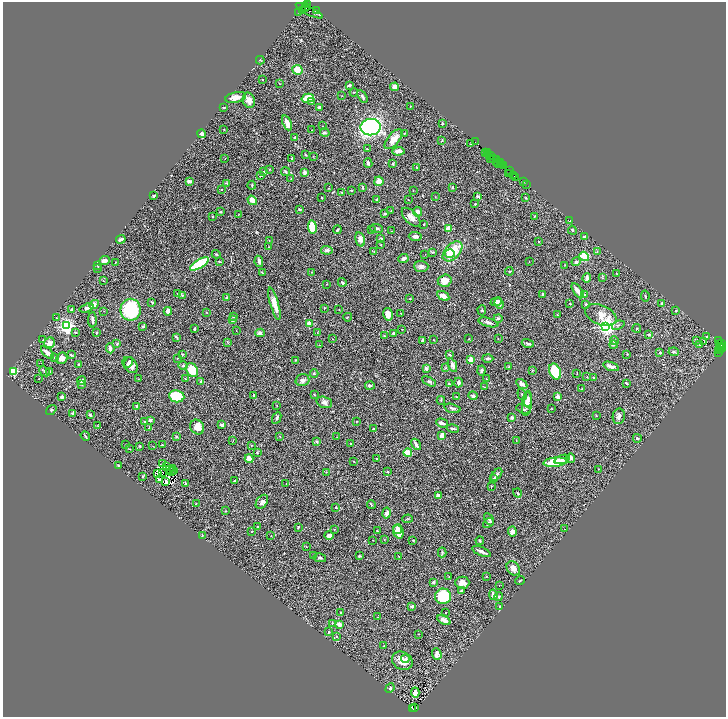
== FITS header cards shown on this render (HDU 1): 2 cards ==
NAXIS1  =                 1447
NAXIS2  =                 1429

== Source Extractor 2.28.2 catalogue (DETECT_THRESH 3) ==
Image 1447 x 1429 px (HDU 1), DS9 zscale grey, zoomed out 1/2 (1 PNG px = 2 x 2 image px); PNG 728 x 719 px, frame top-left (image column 2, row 1429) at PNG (3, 2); each listed source drawn as its Kron ellipse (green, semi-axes under 4 px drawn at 4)
Background 0.81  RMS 0.027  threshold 0.0811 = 3 sigma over >= 5 px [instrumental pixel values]
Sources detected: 488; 66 cannot appear on this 1/2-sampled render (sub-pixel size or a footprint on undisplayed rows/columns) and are neither listed nor drawn; the other 422 listed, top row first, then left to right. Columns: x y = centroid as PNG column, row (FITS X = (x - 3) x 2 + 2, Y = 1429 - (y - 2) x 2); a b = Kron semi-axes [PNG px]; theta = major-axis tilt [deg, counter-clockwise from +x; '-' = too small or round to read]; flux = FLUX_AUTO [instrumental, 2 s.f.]
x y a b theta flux
307 4 2 2 - 48
306 6 2 1 - 130
306 8 2 1 - 270
303 10 3 2 - 360
309 11 15 3 -26 190
316 11 2 1 - 26
299 12 2 1 - 29
260 60 4 2 - 3.4
297 70 5 4 - 88
262 80 2 2 - 2.1
279 83 3 2 - 2.2
349 85 4 2 - 10
395 87 4 4 - 27
354 92 4 2 - 4
342 96 2 2 - 2.3
362 96 7 3 -58 9.9
236 97 10 5 12 42
308 98 6 3 14 220
249 100 8 6 -70 38
312 102 4 3 - 5
410 106 2 1 - 2
319 107 3 2 - 9.5
224 108 2 2 - 5
287 123 8 3 -67 44
442 123 2 2 - 9.4
323 126 2 1 - 1.2
371 127 10 8 7 1300
224 129 2 2 - 2.4
312 130 2 2 - 2.2
325 133 5 3 - 7
404 133 2 2 - 2.9
202 134 4 3 - 19
295 138 3 3 - 12
394 139 12 6 49 49
442 140 3 2 - 6.2
475 142 2 1 - 22
471 144 3 2 - 2.4
367 149 2 2 - 4.3
398 151 6 3 6 18
485 153 2 1 - 14
488 153 2 1 - 30
489 154 3 2 - 84
305 155 2 2 - 5.7
313 156 2 2 - 1.9
490 156 2 1 - 69
292 158 3 2 - 5.2
491 158 3 2 - 73
494 158 2 1 - 31
225 159 2 1 - 1.1
497 160 3 2 - 65
497 162 4 2 - 110
368 163 5 3 - 8
501 163 2 1 - 16
393 164 4 2 - 6.6
498 164 3 1 - 35
501 165 3 1 - 12
504 165 2 2 - 60
417 167 3 2 - 4.2
269 169 2 2 - 3.3
509 170 2 1 - 19
286 171 5 3 - 8.6
264 172 3 3 - 6.6
305 172 3 3 - 25
508 173 2 1 - 49
261 176 4 2 - 3.2
514 176 2 1 - 50
516 178 4 1 - 64
291 179 2 2 - 2.1
189 181 4 3 - 18
379 181 5 4 - 27
523 181 2 1 - 23
226 183 4 2 - 3.6
526 184 2 1 - 54
252 185 4 3 - 5
363 187 3 2 - 7
452 187 3 3 - 7.8
328 188 2 1 - 1.7
222 190 2 2 - 2.2
352 190 2 2 - 3.8
413 190 2 2 - 1.9
342 192 3 2 - 3.2
154 196 3 2 - 5.1
478 196 3 2 - 10
435 197 2 1 - 1.6
321 198 2 2 - 3.1
526 198 3 2 - 3.2
377 199 3 3 - 5.2
408 199 2 1 - 2.1
252 200 5 4 - 38
475 204 2 1 - 4.5
299 209 4 3 - 5
391 211 3 2 - 1.9
221 212 3 3 - 4.5
418 212 5 4 - 16
385 214 4 3 - 6
239 215 2 2 - 1.8
213 216 2 2 - 10
534 216 3 2 - 2.2
411 217 12 6 -45 34
570 221 3 2 - 5.8
424 224 2 1 - 2.6
312 227 7 4 -81 110
376 228 7 4 -10 11
448 229 2 2 - 130
337 230 4 3 - 5.4
372 230 3 2 - 3.2
572 230 4 3 - 5.7
392 231 2 2 - 1.4
415 236 6 4 -2 15
584 237 3 3 - 10
121 239 5 2 - 17
360 239 7 4 -75 27
381 239 3 2 - 7
269 241 2 1 - 1.4
538 241 3 2 - 2.5
381 245 2 1 - 2.8
269 247 3 2 - 1.7
327 250 6 4 -7 12
452 251 12 7 45 130
374 252 2 2 - 1.9
433 252 3 2 - 3.8
597 252 3 3 - 4.5
450 253 5 3 - 26
216 254 4 3 - 5.2
425 254 2 1 - 4.2
584 256 5 4 - 85
403 258 5 3 - 17
104 261 5 3 - 37
219 261 3 2 - 3
259 261 5 4 - 14
529 261 3 2 - 2.1
115 262 2 2 - 2.3
576 262 4 4 - 11
199 264 11 4 31 200
565 265 3 2 - 1.7
98 266 3 2 - 7.4
421 266 7 5 -3 17
98 269 2 2 - 3.9
509 271 4 3 - 4.3
312 272 3 2 - 2.2
262 273 3 2 - 4.2
616 273 2 2 - 2.4
587 278 4 3 - 27
602 278 3 2 - 3.1
104 281 3 2 - 1.7
445 281 7 6 - 60
342 282 4 2 - 9.8
327 284 2 1 - 1.9
578 291 8 3 -56 48
178 294 2 2 - 3.2
542 294 4 2 - 7.7
584 294 2 2 - 4.5
182 295 3 2 - 3.5
443 296 6 4 -31 35
645 296 6 2 -82 4.1
227 297 3 2 - 4.1
410 299 2 2 - 2.6
152 302 3 2 - 3.9
496 302 6 4 22 15
499 303 6 3 -68 14
570 303 2 2 - 4.3
662 303 3 2 - 4.5
94 304 5 3 - 28
274 304 16 4 -74 50
586 304 3 2 - 9.5
86 308 7 4 18 17
324 308 2 2 - 8.4
339 309 2 2 - 2
72 310 3 2 - 5.2
131 310 11 10 - 340
482 310 5 3 - 7
104 311 2 1 - 1.4
168 311 4 4 - 28
676 311 3 2 - 4.6
207 313 2 2 - 3.1
388 314 6 5 - 45
401 314 2 2 - 1.6
557 315 3 2 - 2.3
601 315 16 9 -22 65
233 317 3 2 - 4.2
348 317 4 2 - 3.1
56 318 2 2 - 2
498 318 4 4 - 7.8
92 320 8 3 -89 16
232 320 3 2 - 11
488 322 10 4 -15 17
309 324 2 2 - 110
618 325 6 3 20 6.9
67 326 3 3 - 1900
143 326 4 3 - 7
606 326 4 4 - 3200
637 328 4 3 - 4.4
194 329 3 2 - 4.8
401 329 3 2 - 2.2
236 331 2 1 - 1.6
75 332 3 2 - 5
317 332 3 2 - 2.3
97 333 2 2 - 5.1
260 333 5 4 - 11
393 333 2 2 - 22
649 334 3 3 - 9.2
384 336 2 2 - 3.2
176 337 4 2 - 6.1
706 337 4 2 - 3.4
333 339 2 1 - 1.3
469 339 3 2 - 2.1
498 339 2 2 - 2.4
43 340 3 2 - 2.5
422 340 2 2 - 19
434 340 3 2 - 2.2
614 341 4 4 - 8.1
696 341 3 2 - 2.8
718 341 3 1 - 68
704 342 2 1 - 15
49 343 6 5 - 33
228 343 3 2 - 3.2
528 343 6 3 -18 10
721 343 2 1 - 18
117 344 3 2 - 5.6
320 345 4 2 - 3.1
613 345 4 3 - 7.5
699 345 3 2 - 3.4
720 345 2 1 - 88
721 347 5 2 - 430
110 348 5 3 - 17
722 349 2 1 - 36
720 351 3 2 - 83
47 352 8 3 -44 25
674 352 5 3 - 9.5
660 353 3 3 - 6.6
719 353 2 1 - 16
182 354 3 2 - 3
627 354 2 2 - 2.2
71 355 3 2 - 8.5
450 355 4 3 - 5.5
54 357 3 2 - 3.4
62 358 6 5 - 32
177 358 3 2 - 1.9
488 358 5 2 - 7.7
295 360 3 2 - 2.1
471 360 2 2 - 180
128 362 6 3 58 9.8
41 363 2 1 - 20
79 365 3 2 - 10
130 365 9 6 -48 32
183 365 4 3 - 4.9
452 365 7 4 -68 18
509 366 3 2 - 1.7
611 366 8 3 -19 19
445 368 3 3 - 4
426 369 4 3 - 18
192 370 7 5 -60 140
482 370 5 2 - 8.8
532 370 4 2 - 3.4
14 371 3 3 - 340
45 371 5 3 - 5.8
50 371 3 2 - 4.3
555 371 8 5 -66 210
577 373 3 1 - 1.9
314 374 4 3 - 5.3
587 377 3 2 - 3.6
594 378 3 2 - 5.5
39 379 2 2 - 2.4
138 379 3 2 - 2.1
185 379 3 2 - 2.6
486 379 4 2 - 2.5
82 380 4 3 - 31
302 380 7 6 - 18
429 381 7 3 -29 8.8
200 382 3 2 - 12
458 383 5 3 - 14
627 383 4 2 - 4.9
82 384 3 3 - 3.7
449 384 3 2 - 4.3
522 384 6 3 -34 29
370 386 5 3 - 9.1
484 387 2 1 - 2
582 389 2 2 - 2.4
254 395 3 2 - 7.6
315 395 2 2 - 3.7
522 395 6 3 -72 7
177 396 8 6 -8 150
473 396 4 3 - 16
62 397 3 2 - 16
456 397 3 2 - 2.3
558 397 2 2 - 74
528 399 8 3 88 17
441 400 4 2 - 3.6
324 402 8 5 -19 20
527 404 12 5 84 44
277 405 2 2 - 3.1
137 407 3 2 - 16
452 408 8 3 -14 10
523 409 7 3 -19 8.4
551 409 2 2 - 2.1
51 410 6 3 37 6
73 413 4 3 - 7.6
90 415 3 2 - 9.3
596 415 2 2 - 3.2
619 416 8 6 78 17
277 418 6 2 65 6.3
512 418 2 2 - 37
150 420 3 3 - 14
357 421 2 1 - 2
145 422 3 2 - 4.9
442 423 6 3 -20 16
222 425 3 3 - 16
98 426 3 2 - 2.2
197 427 8 6 -57 51
149 428 4 3 - 4.3
453 428 6 2 -13 9.5
373 429 4 3 - 6.3
442 435 4 3 - 26
85 436 5 2 - 5.7
280 436 3 2 - 3.1
176 437 4 3 - 4.1
337 437 3 2 - 2.3
637 438 4 3 - 7.7
233 440 3 2 - 2.4
516 440 3 2 - 1.8
316 442 2 2 - 24
351 444 3 3 - 7.9
416 444 6 2 -56 22
126 445 3 2 - 3.5
162 445 4 2 - 2.7
251 445 3 2 - 3.4
140 446 2 2 - 4.2
153 446 3 2 - 2.5
130 449 2 2 - 1.8
257 452 3 2 - 4.3
408 452 4 3 - 80
571 458 5 3 - 17
249 459 4 4 - 38
377 459 2 1 - 2.6
562 459 8 3 18 20
354 461 2 2 - 1.9
555 462 12 4 6 190
163 463 2 1 - 1.3
119 466 2 2 - 5.2
167 467 2 1 - 2.3
169 469 2 1 - 0.88
173 469 2 1 - 2.2
598 469 2 2 - 1.7
171 471 2 1 - 0.95
174 471 3 1 - 0.38
326 472 2 2 - 2.1
388 472 2 2 - 9.8
157 473 2 1 - 0.068
163 473 2 1 - 1.2
496 475 7 3 50 16
143 476 3 3 - 3.6
494 478 3 2 - 5.7
160 479 3 2 - 0.83
165 481 2 1 - 0.22
235 481 2 2 - 7.1
286 483 2 2 - 2.3
185 484 4 2 - 8
491 487 2 2 - 2.1
517 493 5 2 - 5.3
438 496 4 3 - 33
262 502 8 5 54 19
196 503 2 2 - 2.8
371 505 4 2 - 3.3
336 508 2 2 - 21
226 511 2 2 - 2.3
386 513 5 3 - 26
408 519 5 2 - 3.8
489 519 7 2 -60 11
488 523 6 3 40 7.4
258 527 2 2 - 3.2
298 527 3 2 - 6.2
334 529 2 1 - 2.1
398 529 5 3 - 25
564 529 2 1 - 1.2
251 531 2 2 - 3.9
377 531 2 2 - 4.2
398 532 7 5 -69 67
512 532 5 4 - 27
202 536 2 2 - 3
271 536 2 1 - 1.4
329 536 4 4 - 25
373 540 2 1 - 1.8
384 540 2 2 - 2.5
413 540 2 2 - 2.5
480 541 4 3 - 6.4
306 547 4 2 - 2.6
482 551 10 2 -23 22
442 552 5 2 - 9.3
314 556 4 3 - 4.4
359 556 4 3 - 5.9
399 556 3 2 - 2.6
320 558 6 3 -13 8
513 568 8 6 -48 31
486 576 3 2 - 4.2
449 577 3 2 - 2.8
520 581 5 2 - 4.8
433 582 4 3 - 6
462 583 7 6 - 33
499 585 2 1 - 1.3
461 591 2 2 - 24
493 595 5 4 - 24
443 596 8 7 - 210
499 596 4 3 - 5.8
412 606 4 3 - 9.7
500 606 4 3 - 5.6
341 612 2 2 - 2.2
445 613 2 2 - 3
377 617 2 2 - 1.6
444 620 7 3 -28 19
332 623 3 3 - 4.2
339 624 2 2 - 87
329 632 2 2 - 14
418 634 2 1 - 1.3
337 637 3 3 - 3.4
384 646 3 2 - 2.2
437 654 6 4 -68 34
405 659 4 4 - 9.7
402 661 11 8 -29 57
390 688 5 3 - 10
415 693 5 3 - 30
414 708 2 2 - 28
413 709 3 1 - 78
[66 sub-pixel or undisplayed-footprint detections neither listed nor drawn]